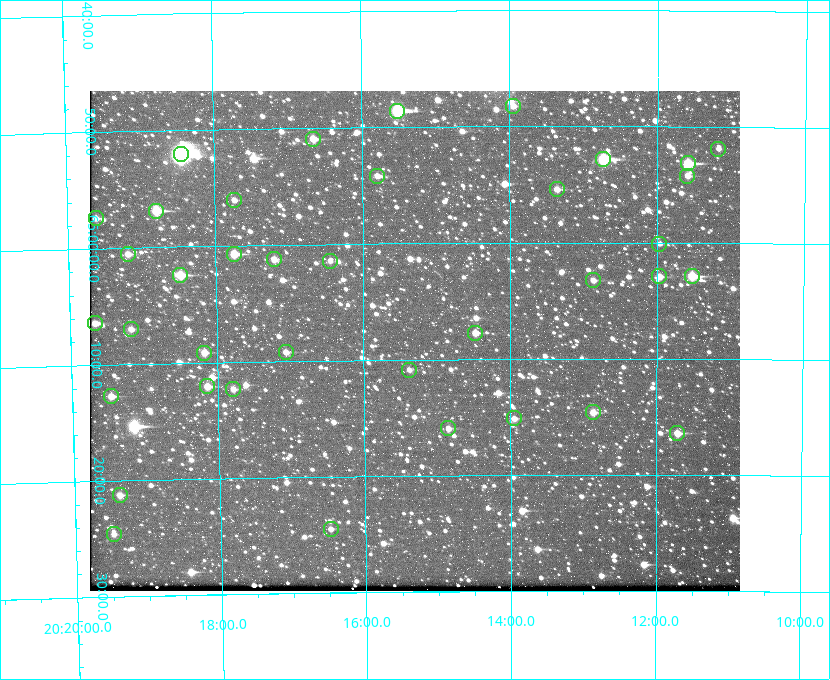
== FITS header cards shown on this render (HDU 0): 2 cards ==
NAXIS1  =                  650 / Width of table row in bytes
NAXIS2  =                  500 / Number of rows in table

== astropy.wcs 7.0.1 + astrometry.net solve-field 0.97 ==
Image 650 x 500 px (HDU 0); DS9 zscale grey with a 90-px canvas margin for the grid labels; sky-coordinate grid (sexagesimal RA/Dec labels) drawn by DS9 from the SOLVED WCS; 38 Tycho-2 reference stars matched to detected sources circled (green)
Header WCS: none
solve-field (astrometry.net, Tycho-2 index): SOLVED blind (the file carries no WCS)
Solved WCS: RA---TAN-SIP/DEC--TAN-SIP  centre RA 20:15:18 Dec +65:08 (303.83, +65.14 deg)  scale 5.17 arcsec/px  FOV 56.0' x 43.0'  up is -180 deg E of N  parity flipped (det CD > 0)
(file carries no celestial WCS; the grid is the blind solution)
Tycho-2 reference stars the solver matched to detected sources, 38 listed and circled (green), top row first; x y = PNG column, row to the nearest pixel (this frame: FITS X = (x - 90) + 1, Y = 500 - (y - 91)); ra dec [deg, ICRS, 3 dp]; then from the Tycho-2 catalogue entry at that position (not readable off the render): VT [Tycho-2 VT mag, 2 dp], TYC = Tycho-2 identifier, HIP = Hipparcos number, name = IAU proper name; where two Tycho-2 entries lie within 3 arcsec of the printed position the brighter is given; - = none
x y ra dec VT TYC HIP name
513 106 303.488 +64.804 11.29 4240-68-1 - -
397 111 303.878 +64.810 8.93 4240-794-1 - -
313 139 304.164 +64.849 10.65 4240-315-1 - -
718 149 302.794 +64.865 12.51 4240-904-1 - -
181 154 304.612 +64.868 7.89 4241-1703-1 100101 -
603 159 303.184 +64.880 9.02 4240-488-1 - -
688 163 302.897 +64.886 9.40 4240-717-1 - -
377 176 303.948 +64.903 11.68 4240-549-1 - -
687 176 302.899 +64.904 11.91 4240-435-1 - -
557 189 303.341 +64.923 11.58 4240-148-1 - -
234 200 304.434 +64.934 11.97 4241-1827-1 - -
156 211 304.698 +64.948 10.27 4241-1684-1 - -
96 218 304.904 +64.956 11.57 4241-1578-1 - -
659 244 302.992 +65.001 11.85 4240-479-1 - -
128 254 304.798 +65.009 11.15 4241-1628-1 - -
234 254 304.437 +65.012 10.41 4241-1775-1 - -
274 259 304.302 +65.021 11.64 4241-1611-1 - -
330 261 304.112 +65.024 12.29 4240-364-1 - -
180 275 304.620 +65.041 10.25 4241-1573-1 - -
659 276 302.992 +65.048 11.44 4240-88-1 - -
692 276 302.882 +65.048 10.25 4240-98-1 - -
593 280 303.217 +65.054 11.98 4240-166-1 - -
95 323 304.916 +65.107 11.17 4241-1518-1 - -
131 329 304.793 +65.117 11.79 4241-1700-1 - -
475 333 303.620 +65.129 11.18 4240-34-1 - -
286 352 304.266 +65.154 11.64 4240-724-1 - -
204 353 304.544 +65.153 12.05 4241-1582-1 - -
409 370 303.846 +65.181 11.99 4240-1077-1 - -
207 386 304.537 +65.201 11.44 4241-1860-1 - -
233 389 304.448 +65.206 12.12 4241-1643-1 - -
111 396 304.866 +65.212 12.00 4241-1293-1 - -
593 412 303.217 +65.244 11.17 4240-236-1 - -
514 418 303.488 +65.252 12.13 4240-1343-1 - -
448 428 303.713 +65.266 11.45 4240-564-1 - -
677 433 302.928 +65.273 10.74 4240-760-1 - -
120 495 304.845 +65.354 11.82 4241-1491-1 - -
331 529 304.121 +65.408 11.90 4240-305-1 - -
114 534 304.869 +65.410 11.95 4241-1394-1 - -